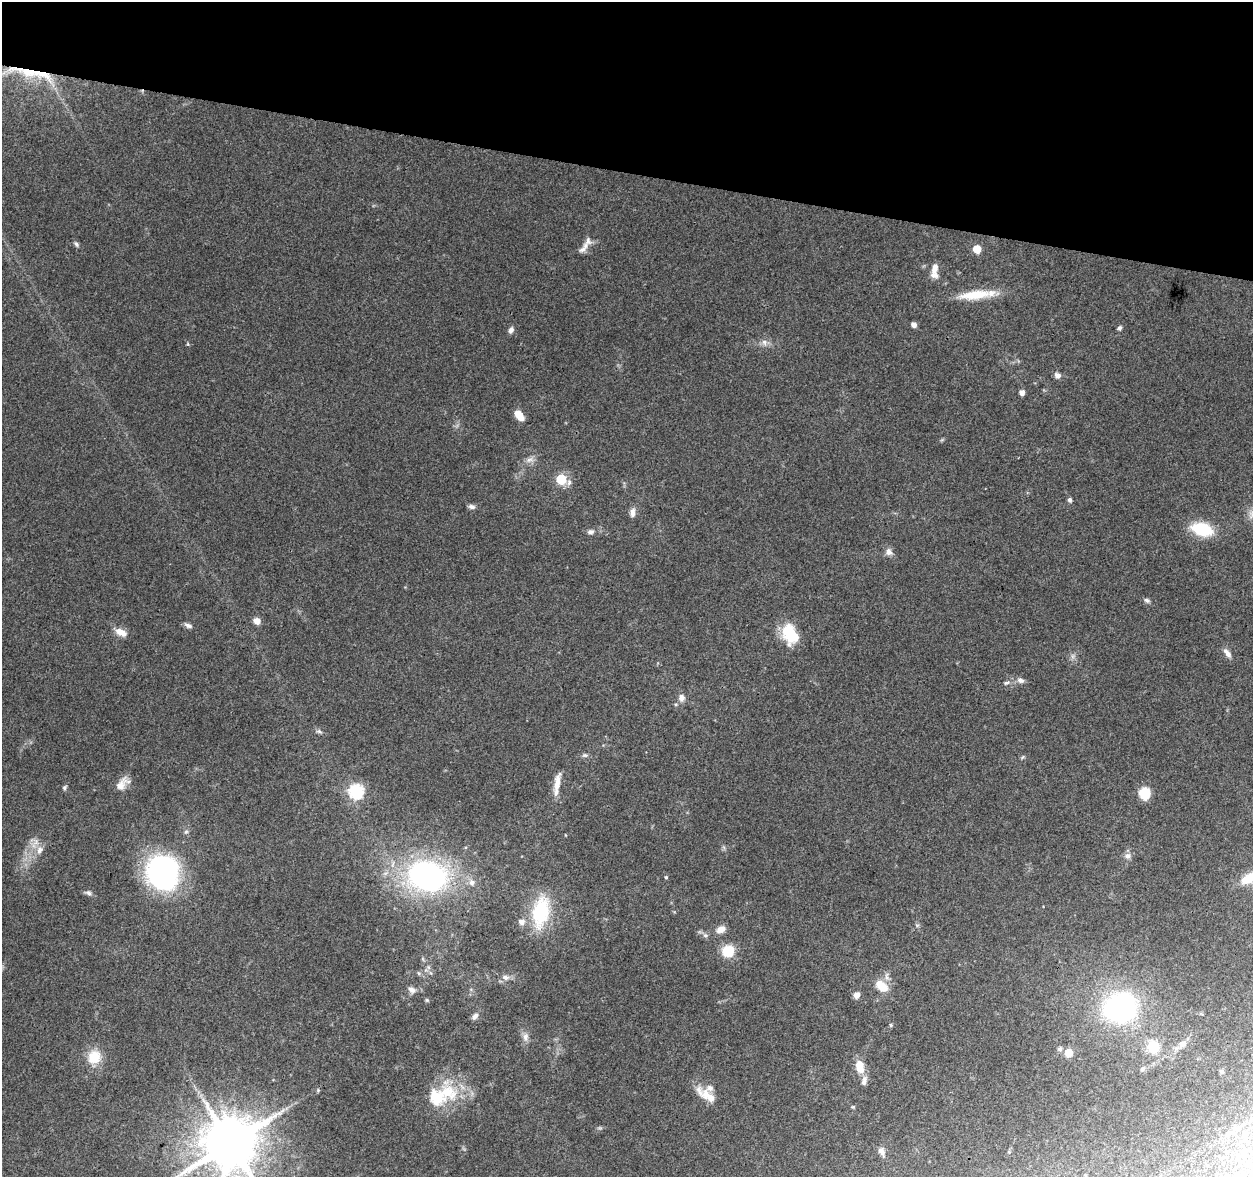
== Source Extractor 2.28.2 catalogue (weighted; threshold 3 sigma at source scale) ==
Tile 2 of 4 x 4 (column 2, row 1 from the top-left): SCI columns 1260-2510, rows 3809-4983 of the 5012 x 5206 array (HDU 1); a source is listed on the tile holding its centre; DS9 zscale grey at full resolution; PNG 1255 x 1179 px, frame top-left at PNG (2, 2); no overlay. Shown black and unused: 15% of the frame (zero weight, under 3 of 4 exposures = <1% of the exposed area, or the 3 px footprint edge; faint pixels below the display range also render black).
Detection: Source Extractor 2.28.2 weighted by HDU 2 'WHT'; one run over the whole footprint, this tile lists its part. Background 0.0776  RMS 0.005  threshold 0.0225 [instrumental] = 3 sigma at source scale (4.5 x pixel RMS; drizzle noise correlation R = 1.50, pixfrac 1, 0.0396/0.0396 arcsec/px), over >= 5 px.
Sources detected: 83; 6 inside a brighter listed object's ellipse — not listed separately; the other 77 listed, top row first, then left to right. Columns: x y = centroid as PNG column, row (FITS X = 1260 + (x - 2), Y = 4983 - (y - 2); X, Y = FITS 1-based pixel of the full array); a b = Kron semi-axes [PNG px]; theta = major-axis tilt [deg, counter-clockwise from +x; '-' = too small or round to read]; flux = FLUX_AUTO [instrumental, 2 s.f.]
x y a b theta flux
28 72 66 13 -21 29
76 244 8 5 -46 1.1
584 248 22 8 50 3.9
977 249 5 5 - 12
934 270 18 7 85 4.8
975 295 42 11 6 15
914 325 5 4 - 2.6
1120 328 5 5 - 1.2
511 330 8 6 68 1.9
764 342 9 7 -73 2.2
1057 375 8 7 - 2.1
1022 392 4 4 - 3.1
519 415 10 6 -52 8
530 460 12 7 18 2.5
561 479 6 6 - 24
1070 500 5 4 - 1.6
472 507 8 6 -9 1.6
633 512 13 6 84 2.5
1202 529 19 11 -16 25
591 532 9 6 7 1.6
889 552 10 9 - 2.6
1147 600 9 5 -36 1.2
257 621 7 6 - 4.1
188 625 11 5 -24 1.6
121 632 14 8 -26 5.1
790 634 24 16 -62 18
1227 653 14 6 -54 2.7
1073 656 7 4 72 1.2
1020 680 10 7 -22 2.2
1006 683 8 5 18 1
681 698 10 8 -74 2.7
319 731 9 5 -20 1.2
585 755 9 5 7 1.2
557 783 24 8 83 5.9
122 784 21 10 44 5.2
64 787 6 5 - 0.93
356 791 7 7 - 87
1145 793 8 7 - 21
186 832 7 5 67 1.1
39 850 11 8 68 3.5
1128 856 9 8 - 2.3
163 872 33 29 -87 110
427 876 33 26 -17 130
1252 876 51 9 25 18
666 877 4 4 - 0.59
472 882 8 7 - 2.5
88 893 9 6 -19 1.6
541 912 32 17 78 35
522 922 7 6 - 3
721 929 11 7 26 3.8
705 935 7 5 18 1.2
728 951 12 11 - 12
423 959 7 4 -71 0.68
506 977 10 7 -13 2.4
881 986 17 10 -38 8.9
412 990 10 7 -29 2.5
857 995 6 5 - 3.6
427 1000 5 5 - 0.68
1120 1007 20 17 5 150
475 1016 10 7 48 2
891 1025 6 4 -89 0.62
525 1037 12 7 -88 2.8
1182 1044 11 9 31 2.9
1153 1046 12 11 - 11
1060 1049 6 6 - 1.1
1068 1053 6 5 - 9.3
94 1057 17 15 68 11
859 1067 13 8 -84 8.6
1142 1069 7 4 37 0.86
1222 1071 6 4 -46 0.94
865 1079 9 7 46 2
318 1090 5 5 - 0.62
699 1091 24 11 -55 5.5
447 1092 30 21 -14 22
283 1110 7 5 46 1.3
230 1143 16 14 45 3100
881 1151 12 8 -72 2.3
Overlapping masked pixels (flux is a lower limit): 1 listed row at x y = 28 72
Isophote crosses this tile's border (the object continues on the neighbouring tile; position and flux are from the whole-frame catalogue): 2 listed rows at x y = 1252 876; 230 1143